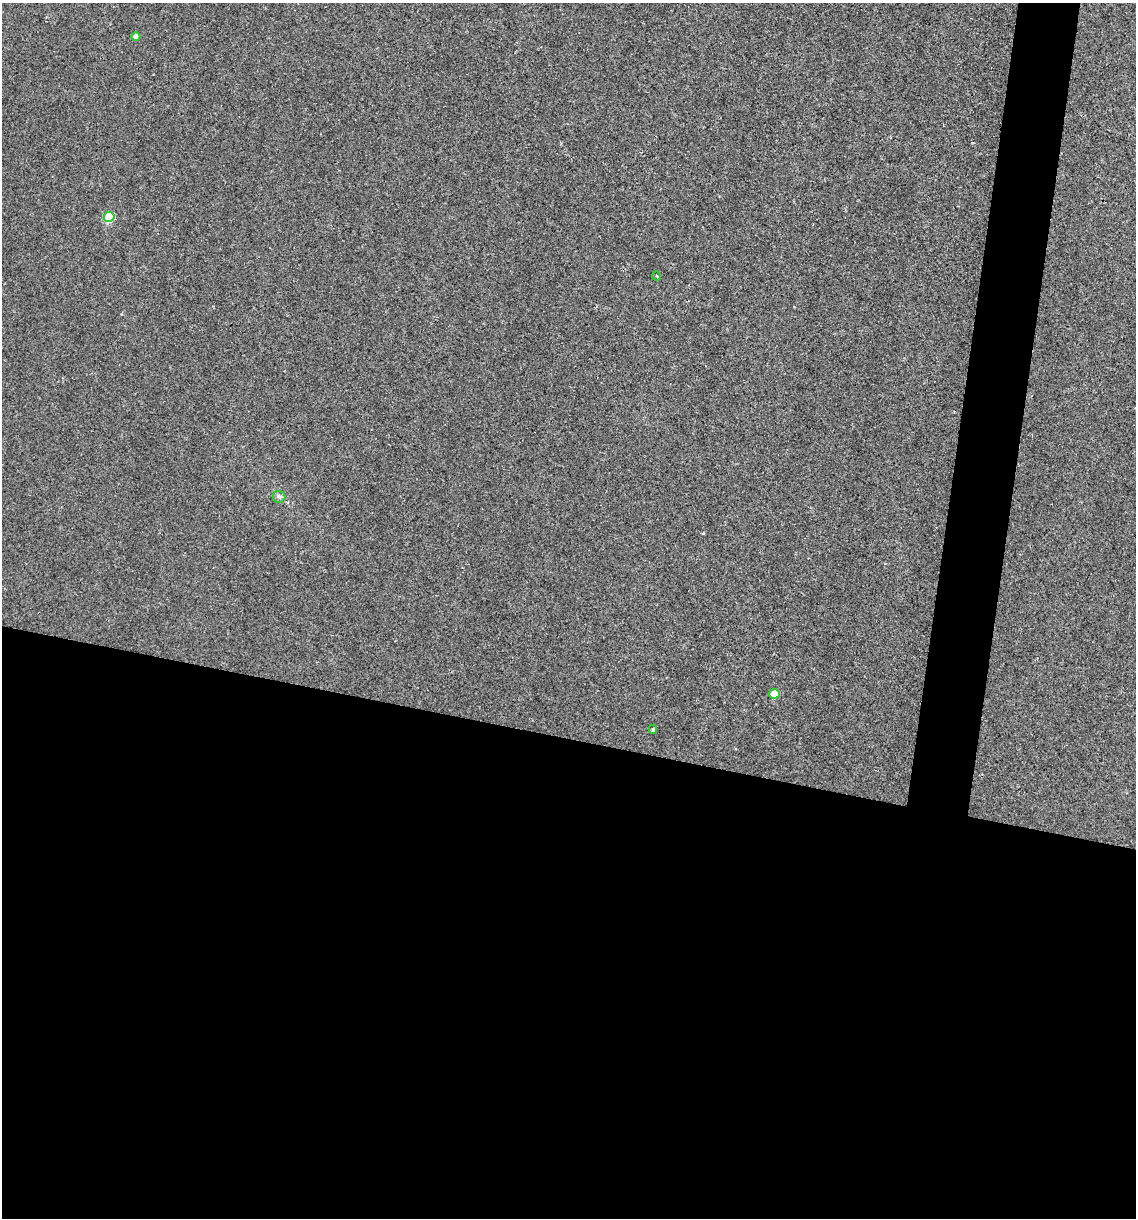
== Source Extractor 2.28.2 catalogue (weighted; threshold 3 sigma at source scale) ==
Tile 14 of 4 x 4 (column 2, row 4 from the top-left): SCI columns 1253-2386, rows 3-1218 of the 4889 x 4866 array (HDU 1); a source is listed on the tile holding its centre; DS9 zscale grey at full resolution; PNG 1138 x 1220 px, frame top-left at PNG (2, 3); each listed source drawn as its Kron ellipse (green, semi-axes under 4 px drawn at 4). Shown black and unused: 43% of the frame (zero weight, under 2 of 3 exposures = <1% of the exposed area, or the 3 px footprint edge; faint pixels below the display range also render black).
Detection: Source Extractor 2.28.2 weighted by HDU 2 'WHT'; one run over the whole footprint, this tile lists its part. Background 0.00157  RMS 0.005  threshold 0.0226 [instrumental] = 3 sigma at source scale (4.5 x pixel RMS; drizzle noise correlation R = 1.50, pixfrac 1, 0.05/0.05 arcsec/px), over >= 5 px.
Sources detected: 6; all 6 listed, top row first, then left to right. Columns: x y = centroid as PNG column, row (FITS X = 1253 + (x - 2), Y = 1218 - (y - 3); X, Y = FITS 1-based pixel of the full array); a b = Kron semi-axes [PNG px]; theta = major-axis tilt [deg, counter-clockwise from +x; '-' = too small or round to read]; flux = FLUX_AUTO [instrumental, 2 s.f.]
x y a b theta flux
136 36 4 4 - 3.6
109 217 5 5 - 21
657 276 4 3 - 0.42
279 497 6 5 - 1.1
774 694 5 4 - 11
653 729 4 4 - 0.66